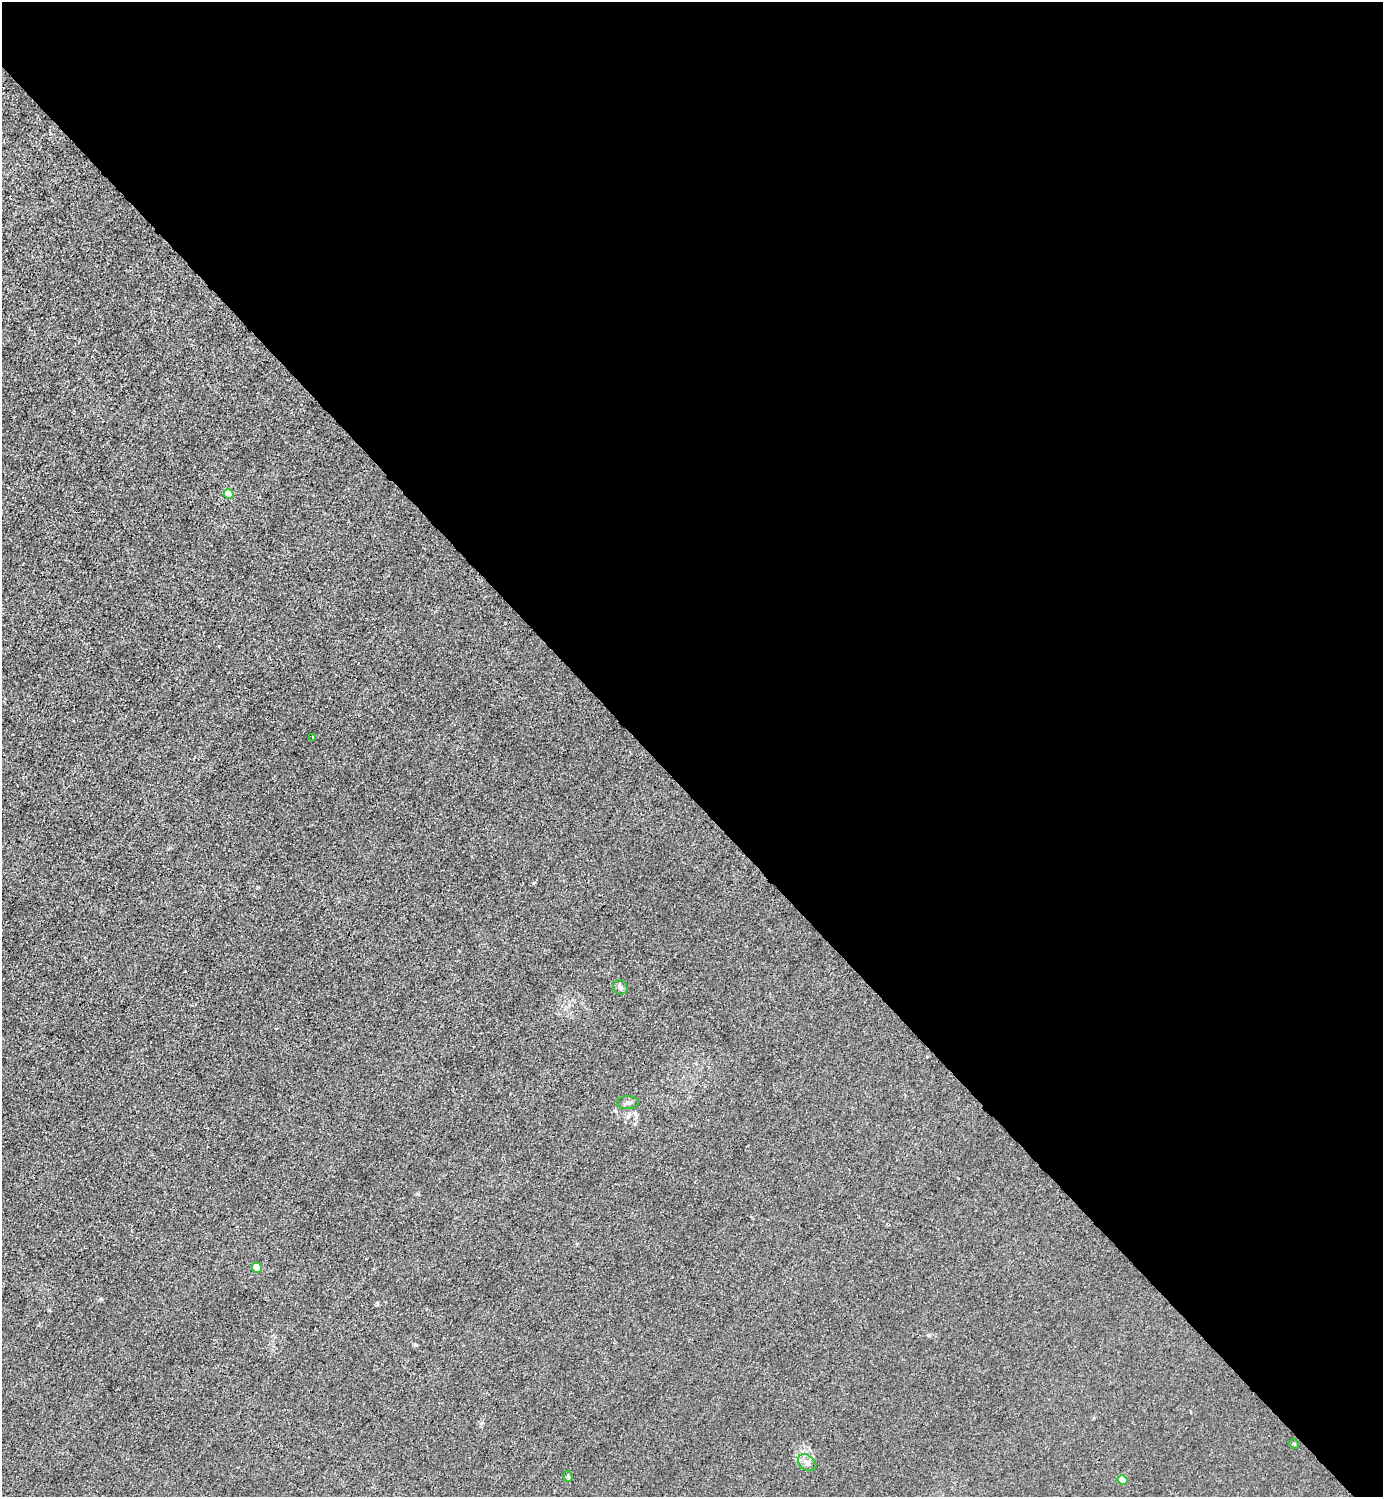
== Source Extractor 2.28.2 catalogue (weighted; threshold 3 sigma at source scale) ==
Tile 8 of 4 x 4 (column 4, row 2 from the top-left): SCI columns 4445-5825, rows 2992-4486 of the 5983 x 5983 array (HDU 1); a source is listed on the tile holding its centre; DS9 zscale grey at full resolution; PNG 1385 x 1499 px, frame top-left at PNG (2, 2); each listed source drawn as its Kron ellipse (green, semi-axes under 4 px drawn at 4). Shown black and unused: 53% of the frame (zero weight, under 3 of 4 exposures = <1% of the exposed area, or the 3 px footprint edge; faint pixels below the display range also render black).
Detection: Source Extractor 2.28.2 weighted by HDU 2 'WHT'; one run over the whole footprint, this tile lists its part. Background 0.0215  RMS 0.0062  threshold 0.0278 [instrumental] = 3 sigma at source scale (4.5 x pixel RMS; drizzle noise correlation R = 1.50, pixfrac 1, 0.05/0.05 arcsec/px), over >= 5 px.
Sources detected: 10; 1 cosmic-ray / hot-pixel residue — neither listed nor drawn; the other 9 listed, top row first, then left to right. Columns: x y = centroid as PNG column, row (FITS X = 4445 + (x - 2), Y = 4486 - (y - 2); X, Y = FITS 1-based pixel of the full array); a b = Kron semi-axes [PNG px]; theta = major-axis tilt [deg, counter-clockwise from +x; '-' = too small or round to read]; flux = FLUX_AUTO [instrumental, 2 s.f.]
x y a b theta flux
229 494 5 4 - 16
313 738 3 3 - 0.86
620 987 7 6 - 1.6
628 1103 11 6 4 2.2
257 1268 5 4 - 17
1294 1444 5 4 - 0.69
807 1463 10 7 -37 2.8
568 1476 5 4 - 1.1
1123 1480 5 4 - 13